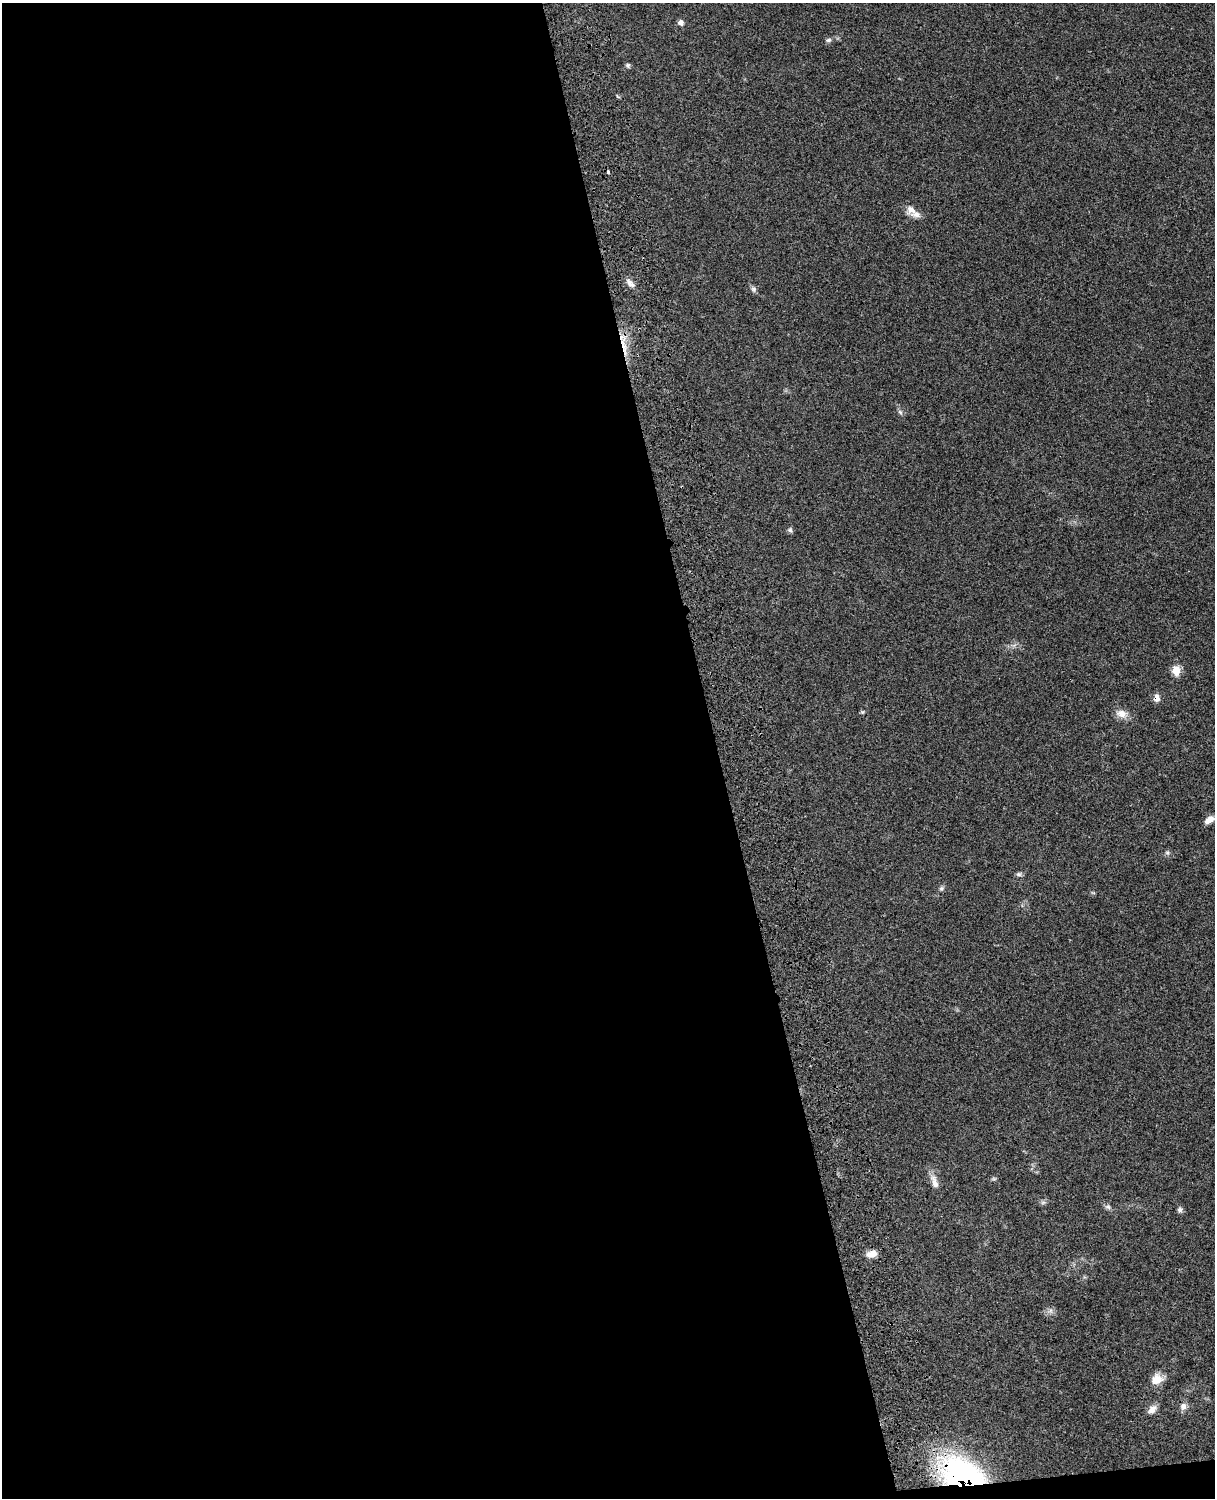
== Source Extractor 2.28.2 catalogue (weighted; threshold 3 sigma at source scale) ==
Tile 9 of 4 x 3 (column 1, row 3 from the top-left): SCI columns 121-1333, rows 275-1770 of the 5089 x 4924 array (HDU 1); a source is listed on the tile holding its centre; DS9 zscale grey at full resolution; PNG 1217 x 1500 px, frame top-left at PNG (2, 3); no overlay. Shown black and unused: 60% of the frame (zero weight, under 3 of 4 exposures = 6% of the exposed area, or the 3 px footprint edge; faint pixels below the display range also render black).
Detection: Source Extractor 2.28.2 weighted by HDU 2 'WHT'; one run over the whole footprint, this tile lists its part. Background 0.0864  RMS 0.0061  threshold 0.0274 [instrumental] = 3 sigma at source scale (4.5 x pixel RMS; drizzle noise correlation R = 1.50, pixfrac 1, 0.05/0.05 arcsec/px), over >= 5 px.
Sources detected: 31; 1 inside a brighter listed object's ellipse — not listed separately; the other 30 listed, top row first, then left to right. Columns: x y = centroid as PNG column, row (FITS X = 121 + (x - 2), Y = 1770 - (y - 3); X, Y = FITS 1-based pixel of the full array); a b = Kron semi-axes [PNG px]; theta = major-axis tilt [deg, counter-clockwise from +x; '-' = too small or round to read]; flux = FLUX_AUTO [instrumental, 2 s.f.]
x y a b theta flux
681 22 7 7 - 2.2
829 40 7 5 16 1.4
628 65 7 5 -75 1.1
608 172 3 3 - 2.4
911 210 14 13 - 4.7
630 283 14 7 -45 3.5
754 289 9 7 -87 1.6
624 346 41 6 -83 10
900 412 7 5 -45 1.4
790 530 7 6 - 1.3
1176 670 8 6 -90 11
1156 698 8 6 -89 4.2
862 712 5 5 - 0.77
1122 714 17 10 -16 5.2
1209 820 10 6 37 4.7
1167 853 7 5 -68 1.2
1019 874 8 6 14 1.4
941 888 7 6 - 1.3
1093 893 6 4 -19 0.66
994 1179 8 4 8 0.94
934 1181 23 8 -72 5.1
1043 1202 7 4 1 1.2
1108 1207 9 7 -24 1.7
1180 1210 7 6 - 1.6
872 1254 13 8 12 4.9
1050 1311 9 6 73 2
1157 1379 17 12 25 7.1
1183 1406 10 9 - 3.2
1152 1409 14 9 46 3.9
964 1476 37 23 -31 160
Overlapping masked pixels (flux is a lower limit): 3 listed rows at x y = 624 346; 1156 698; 964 1476